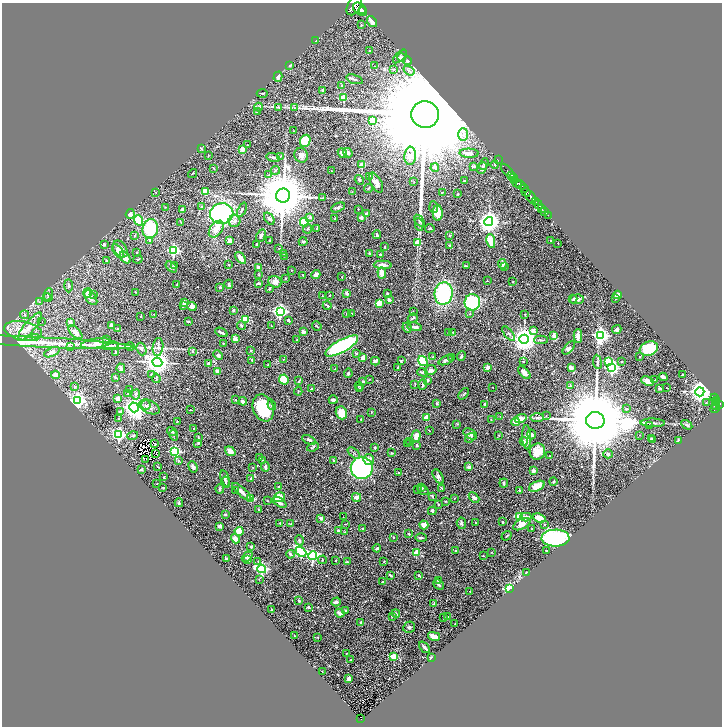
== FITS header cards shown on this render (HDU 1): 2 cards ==
NAXIS1  =                 1440
NAXIS2  =                 1448

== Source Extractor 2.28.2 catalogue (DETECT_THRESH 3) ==
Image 1440 x 1448 px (HDU 1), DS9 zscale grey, zoomed out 1/2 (1 PNG px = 2 x 2 image px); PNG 724 x 728 px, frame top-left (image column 1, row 1447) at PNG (2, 3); each listed source drawn as its Kron ellipse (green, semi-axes under 4 px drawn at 4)
Background 0.59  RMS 0.037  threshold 0.11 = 3 sigma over >= 5 px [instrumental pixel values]
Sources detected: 613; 52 cannot appear on this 1/2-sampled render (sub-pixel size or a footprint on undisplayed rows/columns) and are neither listed nor drawn; of the other 561, the 500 brightest by FLUX_AUTO listed and drawn (61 fainter detections omitted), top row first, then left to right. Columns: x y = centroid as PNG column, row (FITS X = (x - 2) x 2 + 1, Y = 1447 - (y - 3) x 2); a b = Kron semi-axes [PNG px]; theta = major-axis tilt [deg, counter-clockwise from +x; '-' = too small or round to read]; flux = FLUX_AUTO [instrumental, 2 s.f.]
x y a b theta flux
354 5 10 6 62 4200
360 9 8 5 -42 2900
363 11 4 2 - 890
372 22 6 3 -55 36
361 25 3 2 - 6
316 41 2 2 - 42
369 51 2 2 - 6.8
400 56 8 4 44 17
401 57 4 4 - 13
408 61 4 4 - 10
290 66 3 3 - 5.4
375 66 3 2 - 2.8
394 69 2 2 - 9
409 70 6 4 -35 15
278 77 5 4 - 21
355 79 9 2 -18 11
342 86 2 2 - 7.3
323 90 3 3 - 9.9
262 93 5 2 - 7.4
343 98 3 3 - 230
259 107 4 3 - 8.4
278 107 3 2 - 5.4
294 108 3 2 - 4
257 112 3 2 - 6
425 115 14 13 - 400000
372 120 3 3 - 230
294 131 3 2 - 3.4
463 134 6 5 - 28
305 141 6 5 - 160
247 145 2 2 - 6.7
201 148 3 2 - 4.6
242 149 3 3 - 55
342 153 5 4 - 27
348 153 5 4 - 17
469 153 9 4 -2 36
208 155 3 2 - 3
301 155 7 6 - 33
280 156 3 2 - 4.4
410 156 9 6 86 34
273 158 7 3 -16 14
498 160 2 2 - 28
484 164 6 3 68 10
495 164 4 3 - 5.7
362 165 2 2 - 120
474 166 3 3 - 21
435 167 4 3 - 22
214 168 2 1 - 4.4
482 168 6 4 65 23
275 170 4 3 - 5.8
331 171 2 1 - 2.7
508 171 9 2 -50 1000
193 173 5 2 - 4.9
269 175 3 3 - 6.5
512 175 4 2 - 780
369 176 3 3 - 5.6
514 178 2 2 - 260
359 180 5 3 - 13
515 180 3 2 - 150
464 181 2 2 - 3
414 182 3 2 - 3.2
376 183 11 5 -63 47
517 183 4 3 - 490
521 185 5 2 - 540
368 188 5 3 - 7.8
524 189 2 2 - 190
205 192 3 3 - 120
352 192 2 2 - 2.9
442 192 2 2 - 3.6
526 192 5 3 - 790
156 193 2 2 - 4.1
458 194 2 2 - 5.1
283 196 7 7 - 46000
531 197 7 3 -58 2100
322 198 3 2 - 4
535 201 2 2 - 470
538 205 5 2 - 850
165 207 2 2 - 3.6
202 207 2 2 - 14
338 207 7 4 26 16
434 207 5 3 - 7.7
358 209 2 1 - 3.9
542 209 3 2 - 210
182 210 4 3 - 31
242 210 7 3 66 9.7
545 212 3 2 - 90
438 213 8 5 -90 150
130 214 5 4 - 28
222 214 12 10 10 2000
366 214 2 2 - 79
548 215 2 1 - 19
310 218 3 2 - 27
361 218 2 2 - 48
269 219 7 4 -53 15
335 219 2 2 - 5.4
138 220 5 4 - 200
234 221 6 6 - 25
419 221 7 4 -54 13
304 222 4 3 - 270
489 222 4 4 - 4900
181 223 4 2 - 4.5
419 224 6 4 -79 14
317 228 3 3 - 6.5
430 228 4 2 - 6.8
150 229 10 7 77 390
216 229 9 6 53 68
307 229 4 2 - 6
377 235 4 3 - 12
450 235 3 3 - 5.2
135 236 3 2 - 4.1
261 236 7 3 64 12
230 240 4 3 - 34
270 240 2 2 - 5.5
150 241 3 2 - 27
491 241 7 4 -81 140
551 241 2 2 - 16
303 242 4 3 - 7.9
417 243 3 2 - 110
558 243 2 1 - 3.4
104 244 2 2 - 34
256 244 2 2 - 6.2
449 245 3 3 - 6.4
385 247 2 2 - 4.9
279 248 3 2 - 3.6
120 249 9 6 -55 46
173 250 4 3 - 910
118 251 8 4 -54 41
137 253 2 2 - 6.6
369 253 2 2 - 24
284 254 4 2 - 5.5
381 255 2 2 - 46
285 256 3 2 - 4.6
125 257 6 4 -50 63
240 258 7 3 -50 38
138 259 5 2 - 6
106 261 3 2 - 7.5
229 264 2 2 - 6.1
502 264 5 3 - 28
174 265 4 2 - 6.2
383 265 9 4 -3 27
467 266 4 2 - 5
171 267 6 4 -39 13
259 267 3 3 - 24
504 267 3 2 - 5
291 270 2 1 - 3.5
382 273 6 4 -88 51
259 275 4 3 - 5.4
303 275 2 2 - 5.1
316 275 5 3 - 42
342 277 2 2 - 7.4
285 278 2 2 - 4.4
487 281 2 2 - 3
275 282 6 5 - 42
512 282 3 2 - 3.3
258 283 3 2 - 16
177 284 4 2 - 5.8
229 284 5 3 - 8.8
68 286 6 3 -90 11
220 287 2 2 - 34
270 289 3 3 - 5.2
135 292 3 2 - 4
87 293 5 4 - 48
347 293 2 2 - 51
444 293 11 9 81 660
48 294 6 3 67 13
387 294 3 3 - 6.4
94 295 3 2 - 2.8
330 295 3 2 - 2.8
617 295 4 3 - 18
322 296 2 2 - 9.4
48 298 5 2 - 5.9
91 298 8 5 -52 33
573 299 4 3 - 6.2
577 299 7 5 4 32
616 299 3 2 - 6.7
389 300 2 2 - 63
39 302 3 2 - 4.5
184 302 4 3 - 17
472 302 8 7 - 460
379 303 2 2 - 180
327 305 4 2 - 8.7
183 306 3 2 - 9.9
192 307 4 3 - 34
233 310 2 2 - 38
280 311 4 4 - 1600
413 312 3 2 - 3.2
347 313 3 2 - 5.3
352 313 2 1 - 3.9
154 314 2 2 - 2.9
470 314 3 2 - 4.1
24 315 4 3 - 7.2
525 315 3 2 - 3.8
141 316 2 2 - 7.2
413 318 5 2 - 9.5
245 320 3 3 - 290
288 320 3 2 - 11
41 321 2 1 - 33
188 321 3 2 - 8.2
70 322 4 3 - 23
112 325 3 3 - 32
241 325 4 3 - 14
272 326 4 2 - 3.8
317 326 5 2 - 4.1
30 327 17 5 50 58
415 327 7 3 -8 33
407 328 5 3 - 18
118 329 2 2 - 15
617 329 5 4 - 21
23 331 19 9 -11 120
533 331 2 2 - 54
75 332 8 4 -44 37
221 332 6 2 -25 17
303 332 4 3 - 26
453 332 2 1 - 4.7
448 333 2 1 - 3.9
509 334 9 3 -50 14
554 335 3 3 - 42
601 335 4 4 - 1900
578 336 7 3 90 41
36 338 3 3 - 12
106 339 2 2 - 8.5
235 339 2 2 - 89
524 339 4 4 - 7400
297 340 2 2 - 2.9
541 340 7 2 3 8.5
36 342 98 5 -3 250
96 343 15 5 7 95
223 343 2 2 - 6.7
110 346 8 2 6 13
130 346 4 3 - 7.8
342 346 18 6 29 870
71 347 3 2 - 7.6
158 347 9 5 83 23
569 348 8 3 48 19
141 349 6 5 - 16
649 349 9 7 19 160
251 350 3 3 - 4.6
52 352 8 4 24 22
116 352 2 2 - 19
193 352 3 3 - 9
357 353 3 3 - 4.8
218 355 5 4 - 12
461 356 5 2 - 6.7
433 357 3 3 - 6.6
640 357 2 2 - 11
363 358 3 3 - 52
451 358 3 2 - 4.1
283 359 4 2 - 5
252 360 3 2 - 7.7
446 360 8 4 22 14
375 361 4 3 - 13
401 361 4 3 - 8
423 361 5 4 - 260
157 362 5 4 - 7100
523 362 3 2 - 7.3
597 362 7 3 -84 12
608 362 3 3 - 370
622 362 2 2 - 16
209 364 2 2 - 84
268 365 3 2 - 4.2
488 367 3 3 - 36
121 368 5 3 - 20
398 368 2 2 - 7.6
571 368 4 3 - 22
612 368 4 4 - 1000
335 369 2 2 - 4.2
431 370 6 5 - 24
217 371 4 3 - 24
422 372 5 3 - 8.2
348 373 5 3 - 9.8
524 373 8 4 -46 42
56 375 4 4 - 31
151 375 3 3 - 7.2
682 375 2 2 - 7.8
663 377 4 3 - 25
116 378 2 2 - 34
156 378 5 2 - 6.3
284 379 5 4 - 200
369 379 3 2 - 3.1
427 380 2 2 - 36
655 380 2 2 - 5.3
299 381 4 2 - 7.8
363 381 2 2 - 26
647 381 6 4 -23 42
415 384 4 2 - 5.3
423 385 5 3 - 8.5
359 386 5 1 - 3.6
570 386 3 3 - 5.6
74 387 2 2 - 9.9
492 387 2 2 - 5.5
359 388 4 1 - 3.1
660 388 4 3 - 10
667 388 2 2 - 6.2
130 389 3 3 - 6
311 389 2 2 - 16
298 391 4 2 - 3.4
700 392 4 4 - 5400
128 393 3 2 - 3.6
136 394 5 3 - 12
464 394 6 3 49 8.1
118 398 3 3 - 33
715 398 5 2 - 160
78 400 4 4 - 1700
235 400 2 2 - 12
333 400 4 3 - 19
717 400 2 1 - 79
243 401 4 3 - 23
716 402 2 1 - 60
706 403 3 2 - 4.5
437 404 4 3 - 6.6
484 404 2 2 - 8.7
720 404 3 2 - 290
146 405 5 4 - 15
272 405 5 3 - 16
716 405 4 3 - 400
134 407 5 4 - 4900
150 407 11 6 -26 30
263 408 14 10 -68 260
626 408 4 3 - 5.8
715 408 5 2 - 72
190 410 2 2 - 3
120 411 4 3 - 13
371 412 4 1 - 3.6
341 413 7 5 -69 65
500 416 3 2 - 3.2
546 416 2 2 - 2.8
426 417 2 2 - 120
118 418 3 2 - 4.3
537 418 7 4 5 14
361 419 2 2 - 3.3
521 419 6 4 18 63
491 420 2 2 - 3.4
595 420 9 8 - 130000
177 421 2 2 - 4.8
515 422 4 3 - 71
653 423 12 3 -1 19
457 424 3 3 - 4.9
650 425 3 2 - 3.6
687 425 6 3 -32 9.7
194 429 2 2 - 5.4
429 430 3 1 - 4.1
172 432 5 3 - 13
119 434 4 3 - 1100
470 434 7 4 -30 20
531 434 5 4 - 17
174 435 5 3 - 8.5
499 435 3 2 - 3
640 435 2 1 - 4.2
133 436 5 2 - 8.7
416 436 6 4 72 39
198 437 4 2 - 7.3
527 437 12 4 -88 49
470 438 5 3 - 8.2
651 439 3 2 - 5
653 439 3 3 - 5.7
309 440 7 3 -25 13
524 441 4 3 - 17
678 441 3 2 - 8.3
409 442 2 2 - 6.8
155 443 4 2 - 10
198 443 4 3 - 7.3
408 444 2 2 - 4.7
416 445 3 2 - 7.8
313 447 6 3 23 10
375 448 2 2 - 13
230 451 5 3 - 46
175 452 4 3 - 760
537 452 8 7 - 90
354 453 7 2 -43 11
391 453 3 3 - 5.1
155 454 2 1 - 2.8
608 454 5 4 - 16
550 456 2 1 - 3.6
259 457 2 2 - 8.6
146 459 2 1 - 74
369 459 5 5 - 34
263 460 3 2 - 3.2
179 461 3 2 - 6.5
334 461 2 2 - 20
158 467 3 2 - 3.3
193 467 6 3 -69 17
253 467 2 2 - 6.6
265 467 5 3 - 17
469 467 3 2 - 33
362 468 11 11 - 1300
141 469 4 2 - 12
534 471 3 3 - 30
399 472 2 2 - 3.7
164 477 3 2 - 4.3
438 477 8 4 -59 17
225 478 8 4 -72 14
250 478 4 2 - 6
553 481 4 3 - 5.7
226 482 5 3 - 9.7
504 483 4 2 - 8.6
157 484 2 1 - 4.1
537 486 8 4 24 88
163 487 4 2 - 4.7
278 487 3 3 - 4.3
421 488 3 3 - 17
442 488 4 3 - 6
220 489 5 3 - 13
418 489 3 3 - 7.1
423 490 6 2 -30 8.3
520 490 3 2 - 8.2
236 491 2 2 - 3.1
242 492 12 3 -42 49
432 496 4 3 - 6.1
279 497 6 5 - 110
356 497 4 3 - 43
251 498 3 2 - 160
455 498 3 2 - 3.3
474 498 6 4 -45 16
268 501 2 2 - 4.5
445 501 3 2 - 3.6
279 502 8 3 -32 25
179 503 4 2 - 6.5
438 504 3 2 - 4.3
259 510 3 3 - 4.4
432 511 4 3 - 13
225 514 3 3 - 8.8
343 517 2 1 - 2.9
520 517 3 3 - 420
526 517 5 3 - 36
321 518 4 3 - 19
539 518 7 4 -17 84
503 522 2 2 - 12
280 523 2 2 - 7.5
461 523 6 4 -81 15
475 523 2 2 - 5.7
290 524 3 2 - 3.7
345 524 3 2 - 2.8
522 524 9 5 27 46
545 524 3 2 - 4.4
424 525 4 4 - 45
220 526 3 3 - 25
363 529 2 2 - 35
532 529 2 2 - 9.3
239 531 4 4 - 76
338 531 2 2 - 34
345 532 2 2 - 4.7
409 534 2 2 - 17
507 536 5 2 - 6
393 537 3 2 - 5.4
421 538 6 3 -1 11
555 538 14 8 2 830
236 539 5 3 - 55
299 540 5 4 - 12
251 547 3 3 - 10
377 548 4 3 - 15
546 550 2 2 - 12
456 551 2 2 - 31
301 552 6 4 -42 540
417 552 2 2 - 180
492 552 2 2 - 3.7
290 554 4 2 - 21
313 556 4 4 - 980
483 556 2 2 - 7.2
247 557 6 4 42 19
226 559 2 2 - 26
247 560 4 3 - 9.1
322 560 4 2 - 5.3
336 560 3 2 - 3.4
258 561 3 2 - 4.4
384 561 2 2 - 2.9
347 562 3 3 - 7.9
262 569 4 3 - 1100
526 572 3 2 - 4.2
390 575 3 2 - 11
419 575 4 2 - 21
259 579 2 1 - 3.5
383 581 2 2 - 4.5
438 581 2 2 - 14
439 585 6 3 -42 12
509 589 4 3 - 510
470 591 2 1 - 3.6
299 601 4 3 - 9.1
336 602 5 3 - 25
434 604 4 3 - 13
308 607 2 2 - 26
272 610 3 2 - 9
346 610 2 2 - 15
340 613 5 3 - 37
396 614 4 3 - 15
392 616 2 2 - 8
444 617 2 2 - 5.4
447 617 2 1 - 3.1
361 622 3 2 - 8.7
455 624 2 1 - 3.4
409 627 6 5 - 13
294 636 2 2 - 5.4
434 636 6 3 -12 46
318 637 2 2 - 3.2
424 647 6 2 -50 16
346 653 3 1 - 2.8
394 657 3 2 - 180
431 657 3 2 - 9
351 660 2 2 - 4.2
322 671 2 1 - 5.3
349 679 4 3 - 41
361 718 3 2 - 45
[61 fainter detections neither listed nor drawn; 52 sub-pixel or undisplayed-footprint detections neither listed nor drawn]